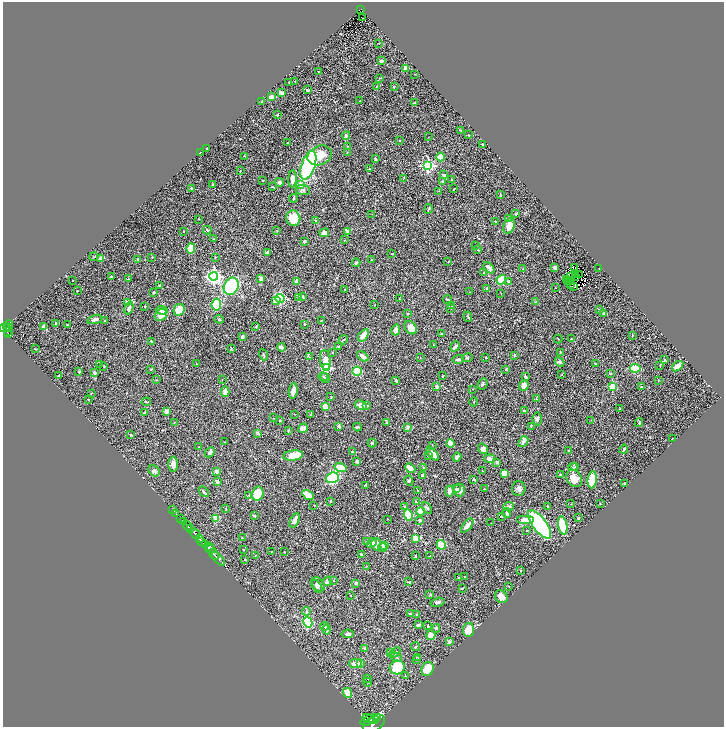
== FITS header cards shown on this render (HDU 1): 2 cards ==
NAXIS1  =                 1443
NAXIS2  =                 1449

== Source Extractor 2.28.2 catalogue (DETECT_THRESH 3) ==
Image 1443 x 1449 px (HDU 1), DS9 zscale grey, zoomed out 1/2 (1 PNG px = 2 x 2 image px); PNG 726 x 729 px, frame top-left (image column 2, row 1449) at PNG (3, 2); each listed source drawn as its Kron ellipse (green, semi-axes under 4 px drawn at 4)
Background 0.553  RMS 0.02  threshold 0.0585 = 3 sigma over >= 5 px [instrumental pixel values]
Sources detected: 431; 35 cannot appear on this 1/2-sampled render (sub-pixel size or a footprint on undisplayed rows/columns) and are neither listed nor drawn; the other 396 listed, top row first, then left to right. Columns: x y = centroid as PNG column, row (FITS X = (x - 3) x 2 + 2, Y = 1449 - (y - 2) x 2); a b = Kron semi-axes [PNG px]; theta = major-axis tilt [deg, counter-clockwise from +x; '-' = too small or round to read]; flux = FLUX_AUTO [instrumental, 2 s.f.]
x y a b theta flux
361 10 3 2 - 110
362 18 2 1 - 4
378 43 2 1 - 0.95
381 61 3 3 - 12
405 68 4 3 - 21
318 71 2 1 - 1.4
415 74 2 1 - 1.3
380 78 3 2 - 3
295 81 2 2 - 1.2
289 82 2 1 - 1.6
377 86 3 2 - 1.8
394 86 3 2 - 2.6
307 90 4 3 - 4.8
281 93 4 2 - 15
271 97 3 3 - 14
360 101 2 2 - 1.6
262 102 2 2 - 3.4
414 103 3 2 - 2.2
277 115 3 2 - 3.5
461 130 3 2 - 2.8
346 135 4 3 - 7.6
468 135 2 1 - 2.3
428 137 2 1 - 0.79
400 140 2 2 - 1.4
287 143 3 2 - 1.8
482 144 2 2 - 2.7
348 146 2 2 - 1.3
207 148 2 2 - 2.9
200 152 2 2 - 1.3
347 152 2 1 - 1.2
320 155 12 9 24 44
244 156 3 2 - 2.9
441 157 4 3 - 65
376 159 3 2 - 5.6
308 165 15 6 70 470
428 165 4 4 - 590
369 169 3 2 - 1.5
240 171 2 1 - 1.3
444 175 2 2 - 12
292 179 8 4 88 26
403 179 4 2 - 1.8
452 179 2 1 - 1.8
263 180 2 2 - 2.6
442 181 3 2 - 3.2
279 182 4 3 - 9.5
213 184 3 2 - 4.8
301 185 2 2 - 45
273 187 3 2 - 3.4
191 188 4 3 - 3.7
454 189 3 3 - 2.4
303 190 7 5 -8 9.7
439 191 3 1 - 1.4
501 195 3 3 - 2.7
293 198 4 3 - 4.2
429 209 5 2 - 3.1
372 214 3 2 - 1.5
516 214 3 3 - 3.6
293 218 8 7 - 86
199 219 3 1 - 1.7
508 219 3 3 - 4.1
316 221 2 2 - 27
495 221 2 2 - 1.1
509 226 8 5 69 33
207 230 4 2 - 3
277 230 3 2 - 2.2
184 231 2 2 - 1.3
347 231 4 2 - 11
324 233 5 4 - 26
213 239 2 2 - 1.4
345 240 2 1 - 1
304 241 3 2 - 6.6
475 246 3 2 - 1.9
191 248 5 4 - 83
478 250 4 2 - 2.5
267 252 2 2 - 31
392 254 3 2 - 2
94 257 5 2 - 2.1
152 257 3 2 - 2.5
216 257 3 2 - 1.7
101 258 2 2 - 43
138 259 3 3 - 3
371 260 3 2 - 1.8
448 262 2 1 - 1
356 263 4 3 - 4.9
555 267 3 2 - 16
489 268 6 4 -49 32
574 268 2 1 - 2.5
523 269 2 2 - 4.6
599 269 2 1 - 1.1
484 272 4 2 - 2.5
579 274 2 1 - 0.41
576 275 2 1 - 0.34
214 276 4 4 - 1100
570 276 3 2 - 0.033
576 276 2 1 - 0.06
112 277 3 2 - 4.1
261 278 4 3 - 13
128 279 3 2 - 2.7
72 280 2 1 - 1.9
501 280 5 4 - 90
567 280 2 1 - 2.8
296 281 4 3 - 10
569 281 2 1 - 1.7
509 282 4 3 - 3.3
568 282 2 1 - 2.6
160 285 3 2 - 6.5
570 285 2 1 - 1
231 286 9 7 63 240
574 287 2 1 - 2.9
487 288 3 2 - 4.4
555 288 2 1 - 1.1
345 290 2 2 - 4.2
77 291 2 1 - 1.7
154 292 3 2 - 4.3
470 292 3 2 - 1.4
501 293 2 2 - 1.1
303 296 3 3 - 3.1
280 298 4 4 - 240
299 298 4 3 - 16
400 299 2 2 - 1.5
447 299 4 2 - 3
276 301 5 4 - 28
127 302 3 3 - 26
535 302 3 2 - 1.2
216 305 6 5 - 150
374 305 3 2 - 1.5
451 305 2 2 - 1.3
145 306 2 2 - 9
129 308 6 3 71 15
451 308 2 2 - 0.95
162 310 6 3 -8 17
179 310 6 5 - 53
600 310 2 2 - 20
407 313 3 2 - 2.6
604 313 4 3 - 7.6
161 315 6 5 - 34
468 317 5 2 - 3.6
95 319 8 3 17 12
219 319 5 3 - 3.7
104 320 3 2 - 2.6
321 320 3 2 - 2.3
56 323 2 2 - 5.7
305 324 2 2 - 2.4
8 325 6 3 50 140
67 325 3 2 - 1.7
43 327 4 2 - 15
256 327 3 2 - 1.7
4 328 5 2 - 330
8 328 2 1 - 98
411 328 7 5 -56 38
396 330 5 4 - 15
7 331 3 1 - 170
9 334 4 2 - 150
441 334 2 2 - 3.4
363 335 7 4 55 42
632 335 3 2 - 2.8
242 337 3 2 - 8.7
558 339 4 2 - 2.3
571 339 3 2 - 1.9
343 340 5 2 - 3.5
151 341 2 2 - 3.7
433 345 2 2 - 2.3
338 346 2 2 - 2.8
455 346 5 3 - 15
281 347 4 3 - 14
35 349 3 1 - 2.2
231 349 3 2 - 1.8
333 352 3 2 - 1.4
560 352 3 2 - 1.5
263 355 6 3 -70 3.8
514 355 2 2 - 4.7
363 356 6 3 -41 25
309 357 3 2 - 1.7
420 357 2 2 - 1.5
485 357 2 2 - 2.8
467 358 5 3 - 4.9
458 359 5 3 - 12
664 359 3 2 - 3.4
325 360 10 5 -82 29
560 362 5 3 - 5.9
197 364 2 1 - 1
595 364 4 2 - 2.9
99 365 3 2 - 2.1
104 366 2 2 - 4.2
660 366 3 2 - 2.1
678 366 6 3 37 29
327 368 3 3 - 260
635 368 5 3 - 100
151 369 3 2 - 3.3
506 369 3 3 - 3.3
357 371 5 4 - 110
79 372 3 3 - 3.3
94 373 2 2 - 18
610 373 4 3 - 3.7
562 374 2 2 - 1.5
58 376 3 2 - 4.4
443 376 2 2 - 2.9
323 377 5 3 - 4.1
525 377 3 2 - 11
325 378 5 3 - 3.8
222 379 2 2 - 1.4
156 380 2 2 - 1.4
658 380 2 2 - 2.4
396 381 4 3 - 5.1
483 384 6 4 66 5.7
524 386 5 4 - 32
612 386 3 3 - 130
437 387 4 3 - 11
642 387 3 3 - 4.2
472 389 2 1 - 1
225 391 5 3 - 27
293 391 8 3 82 20
91 393 3 2 - 1.6
331 397 2 2 - 2.2
88 399 2 2 - 2.9
536 399 3 3 - 2.5
146 402 4 3 - 3.3
474 402 4 2 - 2.6
361 405 6 4 -26 33
367 406 3 3 - 5.6
325 407 4 3 - 47
620 409 3 3 - 2.1
167 411 4 3 - 27
524 411 3 2 - 3.9
144 413 2 2 - 4.5
295 414 3 2 - 1.3
310 414 4 2 - 2.4
274 418 2 2 - 1.4
537 419 6 4 -86 10
280 420 2 2 - 2.4
591 420 2 2 - 1.2
174 423 3 2 - 1.7
387 423 3 2 - 1.9
639 423 4 3 - 4.6
339 426 2 2 - 25
531 426 3 2 - 2
357 427 4 2 - 7.1
408 427 4 3 - 9.3
303 428 5 4 - 20
288 431 3 2 - 3.1
258 433 4 2 - 9.5
131 435 3 2 - 2.6
672 438 2 1 - 1.1
225 442 2 2 - 1.4
523 442 6 3 50 13
372 443 4 3 - 4.1
450 443 4 3 - 40
432 445 3 2 - 1.4
199 447 2 1 - 1.3
483 449 5 4 - 13
624 449 4 3 - 6.2
569 451 3 2 - 2.3
210 452 6 3 44 12
353 452 3 2 - 8.3
433 454 8 4 -49 29
293 455 10 5 7 62
428 456 4 2 - 3.1
457 457 4 3 - 8.6
490 459 5 4 - 18
357 461 3 3 - 11
497 462 4 3 - 7.4
173 464 7 5 -90 17
423 467 3 3 - 3.4
573 467 5 3 - 3.4
575 467 3 3 - 2.8
340 468 6 4 -18 99
410 468 5 3 - 38
154 471 6 5 - 8.4
216 471 3 3 - 8.1
482 471 3 2 - 1.5
504 473 3 3 - 35
561 474 4 3 - 2.6
422 475 2 2 - 4.5
332 478 6 5 - 190
574 478 9 7 -56 42
474 479 4 2 - 3.6
592 480 8 4 86 120
217 481 4 3 - 7.2
409 481 5 3 - 3.8
624 483 2 2 - 2.4
366 485 3 2 - 3.2
456 489 4 3 - 6.9
484 489 2 1 - 1.2
519 489 7 6 - 14
418 490 2 2 - 2
459 490 6 6 - 21
449 491 5 4 - 18
204 492 6 3 -49 7.9
258 494 7 5 76 110
249 495 4 3 - 4.2
308 495 6 3 -31 52
330 501 2 2 - 3.1
416 502 3 2 - 3.7
571 504 3 2 - 1.6
600 504 3 2 - 2.3
314 505 3 2 - 1.1
404 507 3 2 - 2.4
508 507 5 4 - 8.1
548 507 2 2 - 3
226 508 3 1 - 1.1
427 508 6 4 -61 7.2
172 509 2 2 - 1.5
421 511 4 4 - 42
507 513 5 3 - 12
176 514 2 1 - 21
408 515 5 4 - 120
254 516 3 3 - 3.3
501 516 3 2 - 2.8
216 518 3 3 - 53
578 518 2 2 - 14
181 519 2 1 - 59
387 519 2 2 - 1.6
295 520 8 4 65 22
420 520 4 3 - 6.7
525 520 9 4 0 27
183 522 4 2 - 190
491 523 2 2 - 1.1
540 524 16 7 -53 550
563 525 9 4 -78 110
187 526 5 2 - 790
467 526 8 4 52 23
190 529 2 2 - 280
527 531 3 2 - 2.2
195 534 5 2 - 1500
242 538 2 2 - 1.3
415 538 4 3 - 34
200 539 3 3 - 500
202 541 3 1 - 260
366 542 3 3 - 2.8
372 543 5 4 - 6.5
376 544 6 5 - 42
206 545 2 2 - 990
384 545 3 3 - 28
441 545 5 4 - 52
209 547 4 2 - 210
383 547 4 3 - 18
210 549 5 2 - 150
243 550 2 2 - 3.6
272 552 3 2 - 2.2
284 552 2 2 - 1.7
214 554 6 2 -42 920
361 554 3 2 - 2.6
255 555 2 2 - 1.3
415 556 2 2 - 4.1
430 556 2 2 - 1.6
219 559 8 3 -50 1300
245 560 3 2 - 2.1
366 566 3 2 - 1.4
521 570 2 2 - 2.7
464 577 2 2 - 1.2
458 578 2 2 - 2.5
334 580 2 2 - 5
327 581 5 3 - 18
409 582 4 2 - 3.3
356 583 3 3 - 8.6
318 584 8 5 -52 13
317 586 7 3 -54 7.2
509 586 3 2 - 1.7
462 588 3 2 - 3
430 594 3 2 - 2.4
350 596 3 2 - 1.4
501 597 7 5 -50 31
438 602 7 3 15 9.1
306 611 4 3 - 5
410 614 3 2 - 4.5
417 615 3 3 - 4.2
308 622 5 4 - 230
419 625 4 2 - 11
325 626 4 3 - 5.6
428 626 2 2 - 2.6
436 628 4 3 - 5.1
326 629 5 3 - 12
468 630 7 5 81 66
348 634 6 4 6 13
431 635 5 4 - 38
449 641 4 3 - 5.7
415 647 5 3 - 4.6
364 648 3 3 - 5.2
391 652 4 3 - 5.9
395 652 6 3 38 5.5
396 657 6 3 -25 6.9
417 657 3 2 - 2.1
417 659 3 2 - 4.4
355 664 6 4 6 28
361 664 4 3 - 4.4
397 667 7 7 - 97
428 669 7 6 - 70
405 676 2 2 - 1.5
368 679 3 2 - 1.2
367 682 5 2 - 2.7
348 693 5 4 - 69
368 718 6 2 -24 3800
378 718 3 2 - 130
369 720 9 4 22 1900
374 720 5 2 - 670
374 723 12 7 32 2600
At the frame edge (FLAGS 8, measured only in part): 1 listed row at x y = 374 723
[35 sub-pixel or undisplayed-footprint detections neither listed nor drawn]